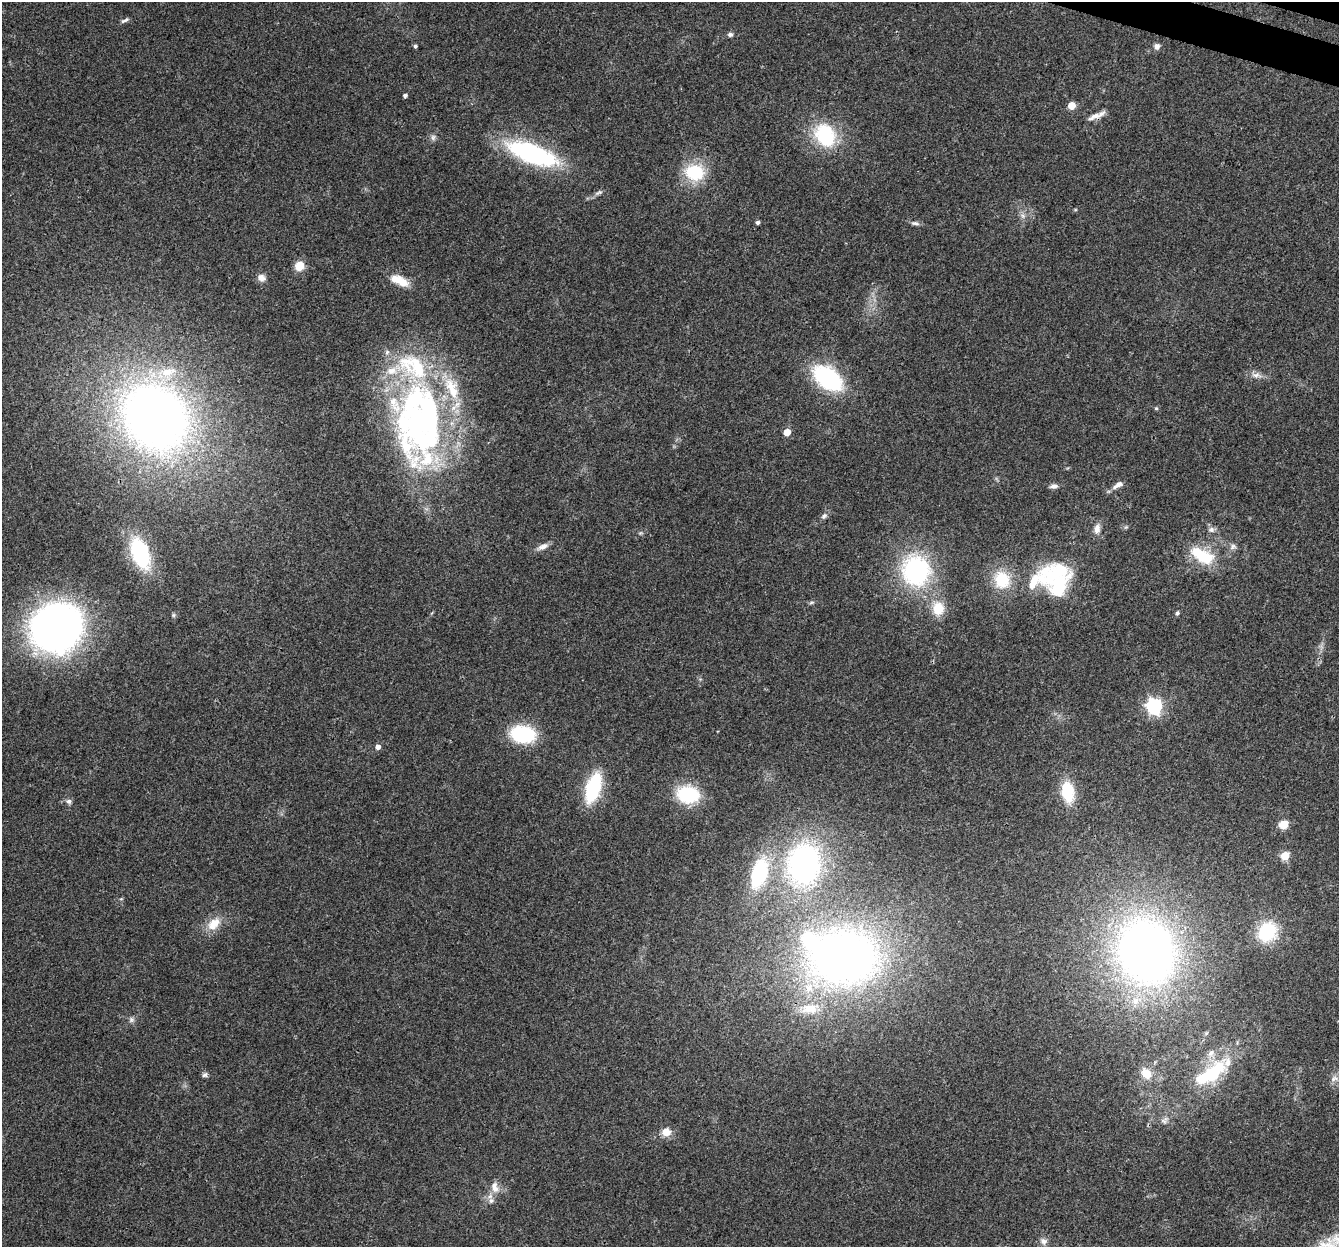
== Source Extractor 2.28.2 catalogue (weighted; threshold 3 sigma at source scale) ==
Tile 10 of 4 x 4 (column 2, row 3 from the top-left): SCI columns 1366-2702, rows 1580-2824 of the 5395 x 5585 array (HDU 1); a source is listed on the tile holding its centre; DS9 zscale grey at full resolution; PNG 1341 x 1249 px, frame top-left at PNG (2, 2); no overlay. Shown black and unused: <1% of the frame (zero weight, under 3 of 4 exposures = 5% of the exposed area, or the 3 px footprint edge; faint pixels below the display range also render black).
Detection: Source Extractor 2.28.2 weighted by HDU 2 'WHT'; one run over the whole footprint, this tile lists its part. Background 0.0648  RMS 0.0041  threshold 0.0185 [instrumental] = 3 sigma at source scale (4.5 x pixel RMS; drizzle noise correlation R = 1.50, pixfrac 1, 0.0396/0.0396 arcsec/px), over >= 5 px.
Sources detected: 83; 3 inside a brighter object's white glare — not listed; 11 inside a brighter listed object's ellipse — not listed separately; the other 69 listed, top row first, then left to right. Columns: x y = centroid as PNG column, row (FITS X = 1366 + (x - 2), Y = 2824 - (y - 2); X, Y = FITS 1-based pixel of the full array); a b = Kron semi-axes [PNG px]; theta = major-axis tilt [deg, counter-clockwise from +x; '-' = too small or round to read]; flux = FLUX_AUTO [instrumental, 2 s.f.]
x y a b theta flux
125 20 12 4 29 1.1
730 34 7 6 - 1
415 46 4 4 - 0.83
1157 46 7 6 - 1.7
405 96 4 4 - 1.1
1071 106 5 5 - 9.7
1095 116 20 7 23 3.2
825 135 25 20 -60 29
433 137 9 6 89 1.3
532 154 44 16 -21 74
694 172 23 19 -8 19
598 193 13 5 25 1.4
1023 216 7 5 -46 1.2
758 223 4 4 - 0.93
915 223 11 5 -10 1.3
299 266 10 9 - 5.6
261 278 10 9 - 2.4
400 280 26 11 -26 6.9
393 370 26 11 26 8.3
1256 375 12 6 5 2.2
827 378 29 18 -37 45
1156 408 5 5 - 0.53
155 417 69 60 -46 300
429 417 155 42 64 120
787 432 5 5 - 7.8
1118 485 16 7 29 2.6
1054 486 9 6 8 1.7
824 516 9 7 45 1.3
1097 528 14 8 78 2.7
1211 530 8 8 - 1.6
640 533 6 4 44 0.61
1233 546 10 7 30 1.6
543 547 16 7 25 2.5
140 553 28 15 -69 39
1203 556 35 16 -29 16
916 570 32 29 -75 56
1051 575 37 29 19 23
1002 580 21 19 -76 14
811 602 8 4 9 0.69
938 609 17 14 -89 8.4
1177 613 6 5 - 0.72
173 615 6 5 - 0.63
56 628 35 31 36 300
1154 706 6 6 - 120
523 734 20 14 -9 34
378 747 5 5 - 2.4
593 788 25 11 72 36
1068 792 24 14 -80 14
688 794 21 16 -7 27
69 801 8 6 -7 1.4
1283 824 8 7 - 5.8
1285 856 5 5 - 18
804 864 34 27 84 110
759 873 33 17 74 32
214 924 21 14 41 6.8
1267 932 20 18 53 23
1146 952 62 52 -71 290
843 958 76 61 1 230
131 1020 8 7 - 1.3
1211 1053 12 8 51 2.9
1146 1073 12 10 -48 5.9
1211 1073 34 13 35 33
205 1075 7 6 - 1
1334 1079 11 7 29 1.9
1165 1120 11 6 56 1.3
666 1132 11 10 - 4.3
495 1187 17 10 -72 3.8
491 1201 8 8 - 1.8
1044 1241 10 9 - 1.8
Overlapping masked pixels (flux is a lower limit): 1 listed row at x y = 1095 116